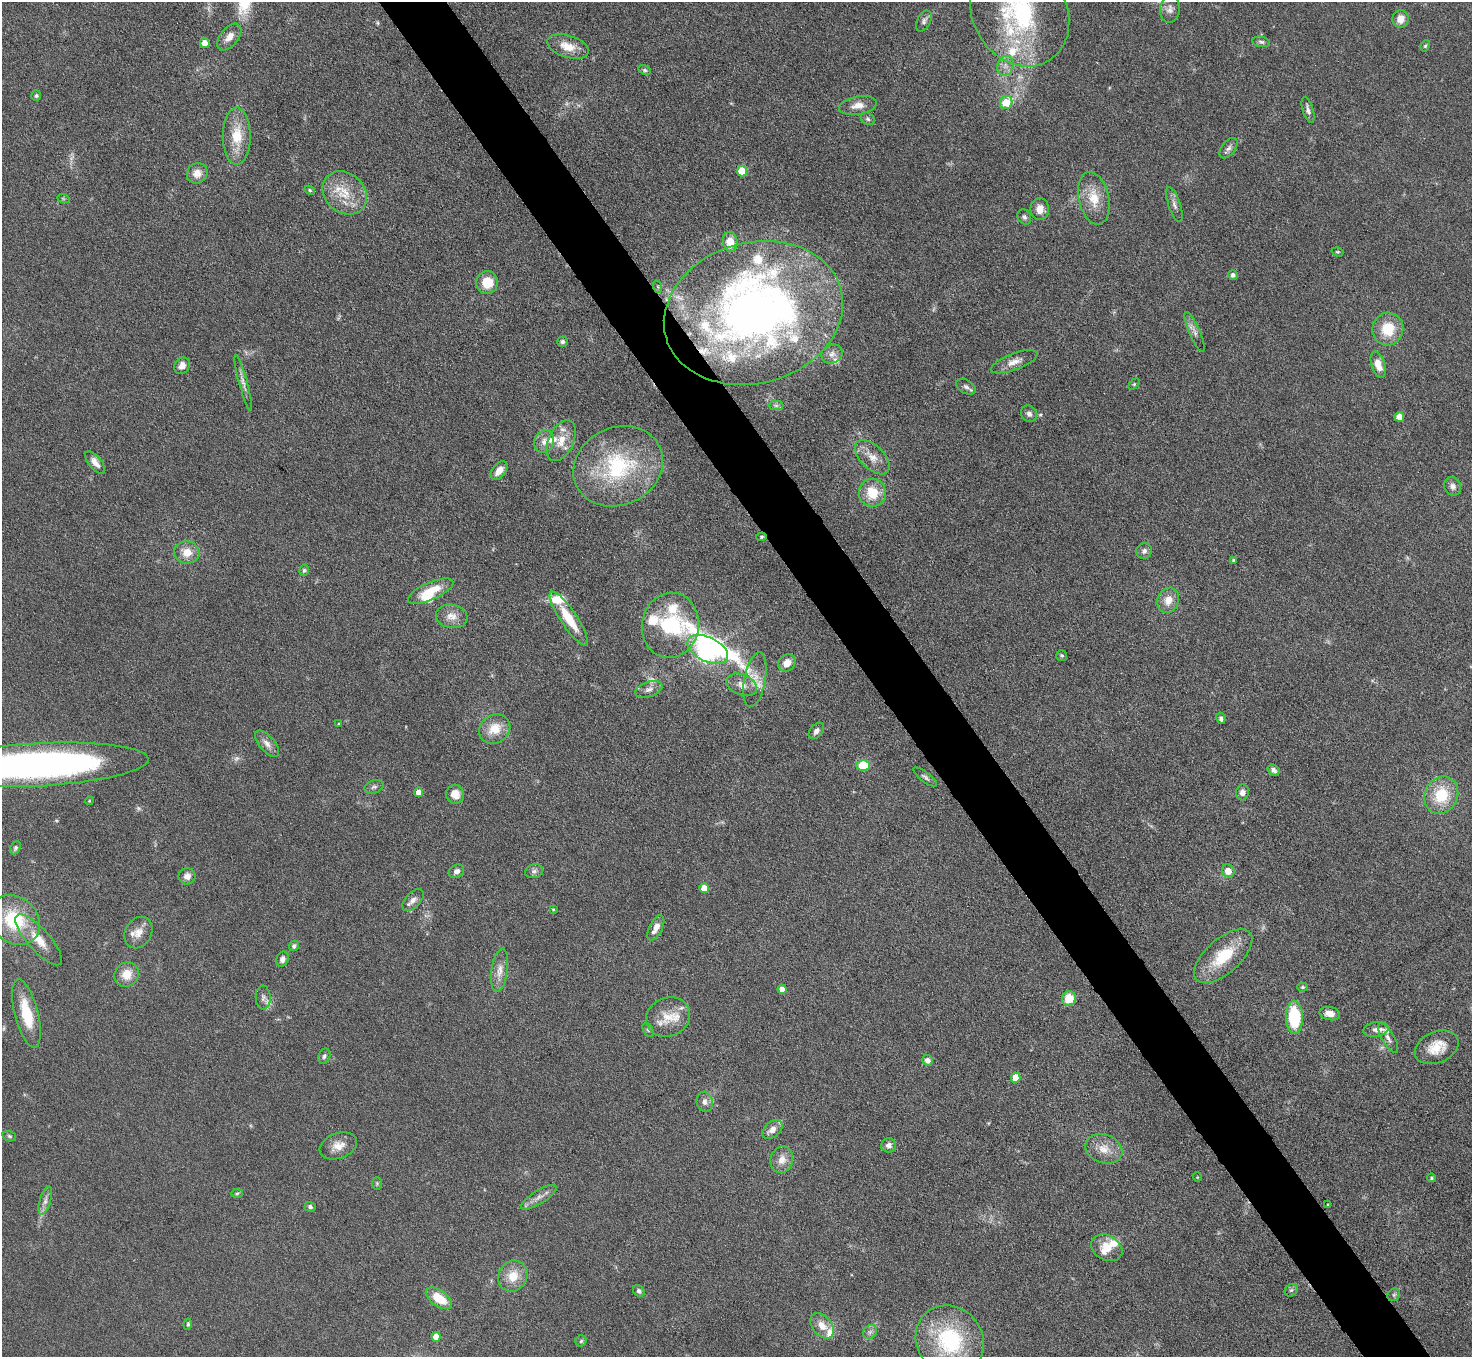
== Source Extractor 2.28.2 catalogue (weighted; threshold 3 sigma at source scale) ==
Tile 6 of 4 x 4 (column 2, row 2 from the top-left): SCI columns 1471-2940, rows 3009-4363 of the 5882 x 5876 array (HDU 1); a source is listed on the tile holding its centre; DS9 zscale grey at full resolution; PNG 1474 x 1359 px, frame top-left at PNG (2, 2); each listed source drawn as its Kron ellipse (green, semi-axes under 4 px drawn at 4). Shown black and unused: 5% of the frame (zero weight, under 4 of 8 exposures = <1% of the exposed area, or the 3 px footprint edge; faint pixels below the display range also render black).
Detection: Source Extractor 2.28.2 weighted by HDU 2 'WHT'; one run over the whole footprint, this tile lists its part. Background 0.0969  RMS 0.0051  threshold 0.0209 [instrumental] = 3 sigma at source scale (4.09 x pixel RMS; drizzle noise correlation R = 1.36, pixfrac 0.8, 0.05/0.05 arcsec/px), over >= 5 px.
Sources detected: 172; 4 too faint to see at this stretch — neither listed nor drawn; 24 inside a brighter listed object's ellipse — not listed separately; the other 144 listed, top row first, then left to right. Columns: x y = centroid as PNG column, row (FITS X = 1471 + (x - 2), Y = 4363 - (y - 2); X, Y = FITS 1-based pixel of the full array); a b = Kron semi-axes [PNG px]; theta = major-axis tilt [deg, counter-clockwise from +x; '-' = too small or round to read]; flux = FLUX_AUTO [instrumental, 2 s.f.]
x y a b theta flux
1170 9 14 10 82 3.2
1020 13 56 46 -57 70
1401 19 9 8 - 4.3
924 21 11 7 62 1.8
229 37 15 9 51 4.5
1261 42 9 5 -8 1.1
205 43 5 4 - 7.3
1425 46 6 4 62 0.7
568 47 21 11 -17 8.1
1005 66 10 8 70 3.1
645 70 6 4 -27 0.8
36 96 5 4 - 0.8
1006 103 7 6 - 12
858 105 19 9 10 4.8
1308 110 13 5 -73 2.2
868 119 7 5 -34 1.1
237 136 28 14 -90 14
1229 148 12 7 53 2
742 171 5 5 - 19
197 173 10 10 - 4.8
310 190 5 4 - 0.71
345 193 24 19 -42 14
63 198 6 4 -19 0.64
1094 198 27 15 -77 11
1174 204 18 6 -72 2.6
1040 209 11 9 89 4.6
1024 217 8 6 -60 1.2
730 242 10 7 -83 7.2
1337 252 6 4 -18 0.67
1233 275 5 5 - 1.6
487 282 11 11 - 11
658 287 6 4 -71 0.74
753 313 91 70 16 330
1388 329 16 15 - 14
1195 332 21 5 -67 2.8
562 342 5 5 - 1.3
832 354 11 9 30 2.8
1014 362 25 8 21 4.7
1378 365 13 6 -71 6
182 366 9 7 51 3.4
243 383 29 4 -75 2.7
1134 384 6 4 45 0.61
966 387 10 6 -29 1.8
776 405 7 4 0 1.1
1029 414 8 7 - 1.8
1399 417 5 5 - 7.4
544 441 11 9 64 3.8
561 441 22 12 65 8
872 457 21 11 -44 6.8
95 462 13 6 -50 3.2
618 466 46 38 26 49
499 470 11 6 51 5.1
1453 486 9 8 - 2.3
872 493 14 13 - 13
762 537 5 4 - 0.69
1144 551 8 7 - 2
187 552 12 11 - 6.8
1233 560 4 3 - 0.51
304 570 6 4 75 0.79
431 591 24 8 23 12
1168 600 13 10 69 5.8
452 616 16 11 -9 4.8
569 618 32 8 -56 15
670 625 33 28 81 51
708 649 22 12 -26 370
1062 655 5 5 - 0.81
787 663 9 8 - 5.3
755 680 28 10 79 7.9
742 685 16 10 -23 4.5
649 689 14 7 19 2.7
1221 718 6 4 -77 1.2
339 724 4 2 - 0.37
495 729 16 14 32 9.3
816 731 9 6 49 2
267 744 16 7 -49 3.5
36 765 113 21 3 260
863 765 6 5 - 25
1274 770 6 5 - 1.8
925 777 14 5 -38 1.6
374 787 10 6 17 1.4
419 792 5 4 - 4.5
1242 792 8 6 81 2.5
455 794 9 9 - 5.3
1441 795 19 16 63 18
89 801 4 3 - 0.42
15 848 7 5 63 1.1
457 871 8 6 34 2.1
534 871 9 7 15 1.6
1228 871 7 6 - 5.3
187 876 8 8 - 3.1
704 888 5 4 - 6.8
413 900 13 7 48 2.8
553 909 3 3 - 0.47
14 920 27 23 -42 32
656 928 14 6 63 4.2
138 933 17 13 58 5.1
39 940 33 11 -48 9.8
294 946 5 5 - 1.1
1223 956 36 17 41 21
282 959 8 6 67 2.2
500 970 22 8 82 4.8
127 974 13 11 44 7.5
1303 987 5 4 - 0.7
782 989 4 4 - 5.2
263 998 12 7 -88 2.3
1069 999 7 7 - 10
26 1014 35 11 -76 17
1330 1014 10 6 -10 3.9
668 1017 22 19 23 10
1294 1017 16 8 -89 30
1376 1029 13 7 9 2.8
648 1030 7 5 -62 0.85
1388 1038 16 6 -59 2.9
1437 1047 23 15 24 10
324 1056 8 6 70 1.3
928 1060 5 5 - 2.7
1016 1078 5 5 - 11
705 1102 10 8 -74 2.7
772 1129 11 7 38 3.7
9 1136 7 5 -18 0.8
889 1145 7 7 - 2.1
338 1146 19 12 21 6.1
1104 1149 19 14 -21 7.3
782 1160 13 11 74 4.9
1197 1177 5 3 - 0.38
1431 1178 4 4 - 0.6
377 1183 6 5 - 0.66
237 1193 6 4 2 0.71
539 1197 20 6 32 3.5
45 1201 15 5 74 2.6
1328 1205 3 2 - 0.46
310 1207 5 5 - 1.2
1107 1248 16 12 -30 7.1
513 1276 16 14 61 9.3
1291 1290 7 5 43 0.97
639 1291 6 5 - 1.2
1394 1295 7 5 44 1
439 1298 15 8 -35 13
188 1324 5 4 - 0.77
822 1326 14 9 -51 5.8
870 1332 8 6 46 1.6
436 1337 5 4 - 6.5
950 1340 36 32 -53 49
581 1341 5 5 - 0.81
Overlapping masked pixels (flux is a lower limit): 2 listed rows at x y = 753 313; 762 537
Isophote crosses this tile's border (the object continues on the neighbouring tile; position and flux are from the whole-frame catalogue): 3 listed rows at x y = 1020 13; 36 765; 950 1340